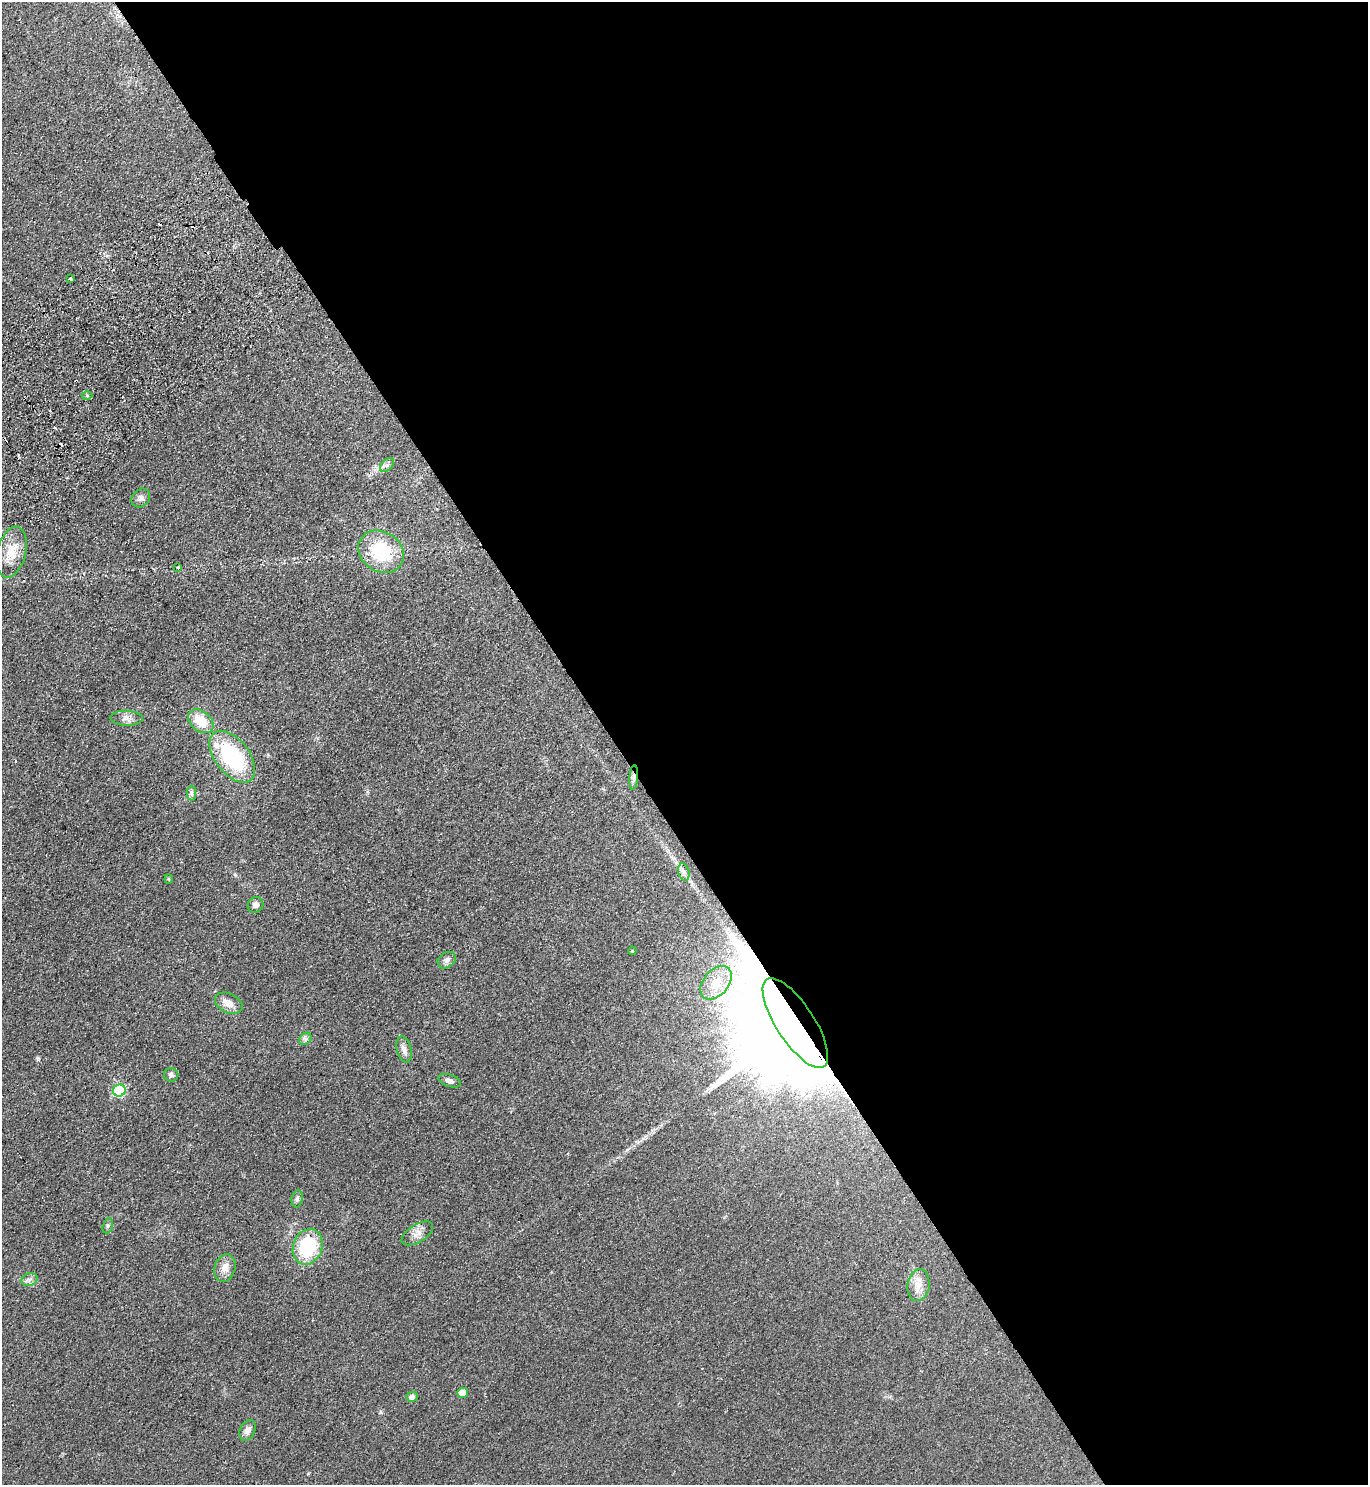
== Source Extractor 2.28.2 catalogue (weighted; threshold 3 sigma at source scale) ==
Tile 8 of 4 x 4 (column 4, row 2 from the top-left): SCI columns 4297-5662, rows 3013-4495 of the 5999 x 6026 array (HDU 1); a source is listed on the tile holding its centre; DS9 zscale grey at full resolution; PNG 1370 x 1487 px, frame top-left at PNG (2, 2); each listed source drawn as its Kron ellipse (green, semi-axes under 4 px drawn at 4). Shown black and unused: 55% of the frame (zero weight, under 2 of 3 exposures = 3% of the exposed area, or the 3 px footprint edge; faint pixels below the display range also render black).
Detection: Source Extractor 2.28.2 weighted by HDU 2 'WHT'; one run over the whole footprint, this tile lists its part. Background 0.0854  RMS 0.0096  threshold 0.0433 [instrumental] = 3 sigma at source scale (4.5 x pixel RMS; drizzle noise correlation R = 1.50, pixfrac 1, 0.05/0.05 arcsec/px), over >= 5 px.
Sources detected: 40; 4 cosmic-ray / hot-pixel residue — neither listed nor drawn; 1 inside a brighter listed object's ellipse — not listed separately; the other 35 listed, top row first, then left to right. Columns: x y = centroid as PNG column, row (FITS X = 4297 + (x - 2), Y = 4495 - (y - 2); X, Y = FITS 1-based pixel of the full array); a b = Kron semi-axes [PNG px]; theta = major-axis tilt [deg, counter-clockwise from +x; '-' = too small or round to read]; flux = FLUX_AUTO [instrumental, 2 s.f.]
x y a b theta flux
70 279 3 3 - 3.8
87 395 5 3 - 0.96
387 465 8 5 45 2.5
141 498 10 8 45 3.9
11 552 26 14 75 19
381 552 24 19 -34 50
178 567 4 3 - 1.1
127 718 16 7 -2 5.5
201 721 14 10 -39 21
232 757 30 17 -52 81
634 778 12 4 87 2.8
192 793 7 4 -89 2.3
684 872 9 5 -75 2.8
169 879 4 4 - 1.1
256 905 8 7 - 4.2
632 951 4 3 - 0.77
447 960 10 7 36 3.9
716 983 19 12 50 17
229 1003 15 9 -26 8.2
795 1023 52 19 -57 60000
305 1039 7 5 45 2.2
404 1049 13 7 -77 4.7
171 1075 7 6 - 2.5
449 1081 12 6 -18 3.4
119 1090 6 6 - 94
297 1199 8 5 80 2.2
108 1226 8 5 71 1.7
417 1233 17 9 31 7.1
308 1247 18 14 70 56
225 1268 14 10 73 8.1
29 1280 8 6 19 3.1
918 1285 16 11 81 10
462 1393 5 5 - 15
412 1397 6 5 - 4.2
247 1430 11 7 65 5
Overlapping masked pixels (flux is a lower limit): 2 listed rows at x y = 634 778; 795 1023
Unlisted compact peaks at least as high as the median listed source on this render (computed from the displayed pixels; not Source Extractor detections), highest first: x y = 38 1058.